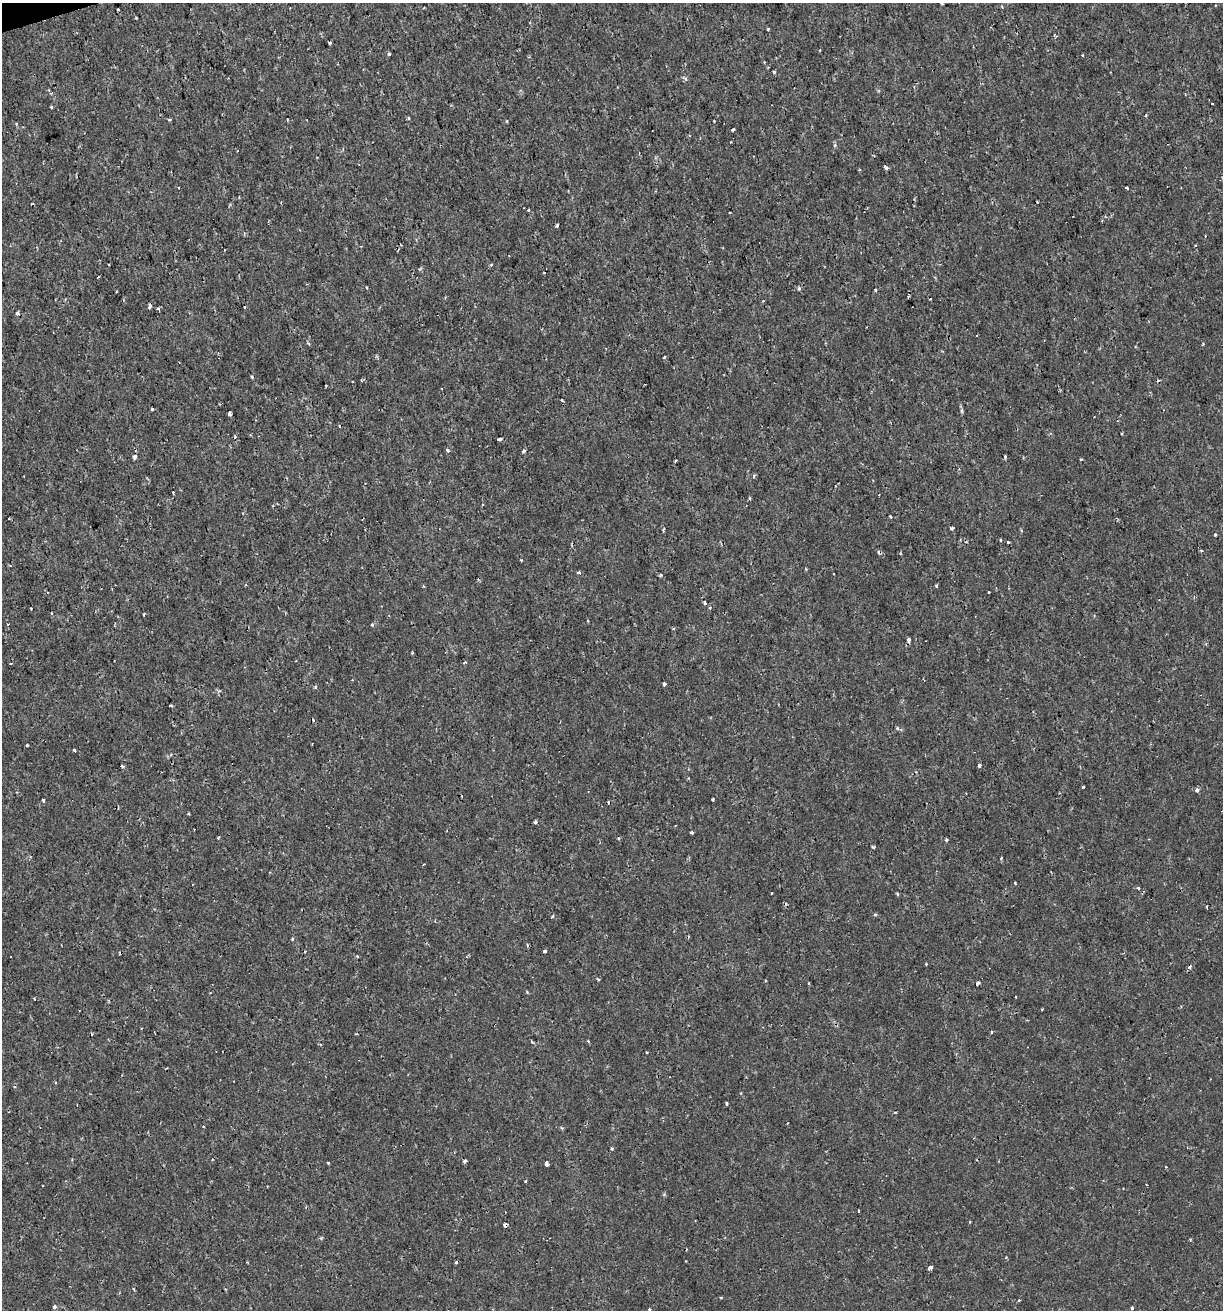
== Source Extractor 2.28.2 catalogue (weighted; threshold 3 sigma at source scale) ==
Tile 11 of 4 x 4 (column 3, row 3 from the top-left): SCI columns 2495-3715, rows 1310-2617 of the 5039 x 5234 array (HDU 1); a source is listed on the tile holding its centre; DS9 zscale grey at full resolution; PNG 1225 x 1312 px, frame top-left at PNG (2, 3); no overlay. Shown black and unused: <1% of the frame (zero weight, under 2 of 3 exposures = <1% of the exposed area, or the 3 px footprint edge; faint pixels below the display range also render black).
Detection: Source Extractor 2.28.2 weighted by HDU 2 'WHT'; one run over the whole footprint, this tile lists its part. Background 6.39e-04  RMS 0.0011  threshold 0.00512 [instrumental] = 3 sigma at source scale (4.5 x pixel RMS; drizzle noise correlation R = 1.50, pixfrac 1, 0.0396/0.0396 arcsec/px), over >= 5 px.
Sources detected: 147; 19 cosmic-ray / hot-pixel residue — not listed; the other 128 listed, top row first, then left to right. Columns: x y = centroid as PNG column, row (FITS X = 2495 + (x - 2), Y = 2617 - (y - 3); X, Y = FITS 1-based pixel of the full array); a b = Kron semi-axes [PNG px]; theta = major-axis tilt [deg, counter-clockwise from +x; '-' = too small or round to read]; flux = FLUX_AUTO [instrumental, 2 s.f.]
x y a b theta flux
942 3 3 2 - 0.13
1002 6 4 4 - 0.12
118 9 3 3 - 0.18
136 18 3 2 - 0.12
768 29 3 3 - 0.12
1054 35 4 3 - 0.15
330 43 3 3 - 0.54
389 54 3 3 - 1.1
1082 55 3 2 - 0.13
774 72 4 3 - 0.16
685 78 6 4 -19 0.19
48 90 3 3 - 0.1
1185 94 3 2 - 0.087
1213 104 3 2 - 0.12
51 107 3 3 - 0.19
1146 115 4 3 - 0.12
169 120 5 3 - 0.13
16 123 4 3 - 0.1
733 130 3 3 - 0.28
835 146 5 4 - 0.18
237 151 3 2 - 0.071
886 168 4 3 - 0.47
178 187 3 2 - 0.1
1126 188 4 3 - 0.15
528 210 3 3 - 0.12
557 226 4 3 - 0.23
1205 236 2 2 - 0.076
491 265 3 3 - 0.21
367 287 3 3 - 0.2
799 288 4 3 - 0.23
875 290 3 3 - 0.13
763 301 3 3 - 0.077
150 307 4 3 - 0.67
244 307 3 3 - 0.26
158 309 3 3 - 0.28
17 313 5 5 - 0.24
1203 344 3 3 - 0.12
664 357 3 2 - 0.13
361 380 3 3 - 0.13
562 400 4 3 - 0.11
152 409 3 3 - 0.26
962 411 5 4 - 0.23
229 414 3 3 - 0.69
235 437 3 3 - 0.16
499 439 4 3 - 0.94
447 450 3 3 - 0.38
523 451 4 3 - 0.2
135 457 5 3 - 0.59
1005 457 3 3 - 0.17
1081 459 4 2 - 0.099
676 460 4 2 - 0.11
754 477 4 4 - 0.29
173 492 3 2 - 0.098
749 499 3 3 - 0.17
890 517 4 2 - 0.16
952 528 5 4 - 0.19
663 529 5 2 - 0.13
1021 531 4 4 - 0.14
1215 535 4 3 - 0.12
1000 540 4 2 - 0.094
1008 542 3 3 - 0.16
521 560 4 2 - 0.097
578 572 6 3 18 0.14
661 575 4 4 - 0.14
936 586 3 3 - 0.18
989 592 3 3 - 0.39
705 603 3 3 - 0.46
710 607 4 3 - 0.1
144 614 4 2 - 0.093
372 625 4 3 - 0.17
909 639 4 3 - 0.66
465 662 4 3 - 0.13
11 663 3 2 - 0.085
664 684 4 3 - 0.32
315 687 4 4 - 0.17
171 706 4 3 - 0.11
897 728 5 4 - 0.17
27 745 3 3 - 0.23
74 750 4 3 - 0.22
979 765 3 3 - 0.26
122 766 3 3 - 0.54
1083 787 3 2 - 0.1
1197 790 4 4 - 0.41
713 799 3 3 - 0.23
43 800 3 3 - 0.25
535 822 4 4 - 0.18
691 832 4 3 - 0.46
219 837 4 2 - 0.097
946 840 4 3 - 0.14
873 847 4 3 - 0.16
1001 858 4 2 - 0.11
1015 883 3 3 - 0.17
1138 888 3 3 - 0.27
772 893 3 2 - 0.17
897 894 4 3 - 0.15
1207 907 3 2 - 0.15
875 915 5 3 - 0.14
552 917 4 3 - 0.13
435 921 4 3 - 0.14
292 939 4 3 - 0.1
545 951 4 3 - 0.17
357 956 4 3 - 0.13
926 964 3 3 - 0.1
991 1032 3 2 - 0.19
588 1041 4 4 - 0.12
532 1042 4 3 - 0.22
646 1052 3 3 - 0.42
741 1093 4 2 - 0.099
727 1103 4 3 - 0.15
611 1149 4 3 - 0.14
465 1161 4 2 - 0.21
328 1163 3 3 - 0.2
547 1164 4 4 - 0.79
1166 1167 4 2 - 0.073
525 1181 3 2 - 0.13
43 1186 3 2 - 0.11
858 1211 3 2 - 0.12
970 1222 4 2 - 0.085
505 1225 4 3 - 0.61
321 1238 4 4 - 0.14
1190 1240 4 3 - 0.099
1006 1257 4 3 - 0.093
930 1268 4 3 - 0.8
721 1297 4 3 - 0.096
1019 1300 3 3 - 0.11
54 1307 4 4 - 0.34
1132 1308 3 3 - 0.22
650 1310 5 3 - 0.15
Overlapping masked pixels (flux is a lower limit): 2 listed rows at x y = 150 307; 505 1225
Isophote crosses this tile's border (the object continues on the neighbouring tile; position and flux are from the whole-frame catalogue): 2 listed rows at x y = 942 3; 650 1310